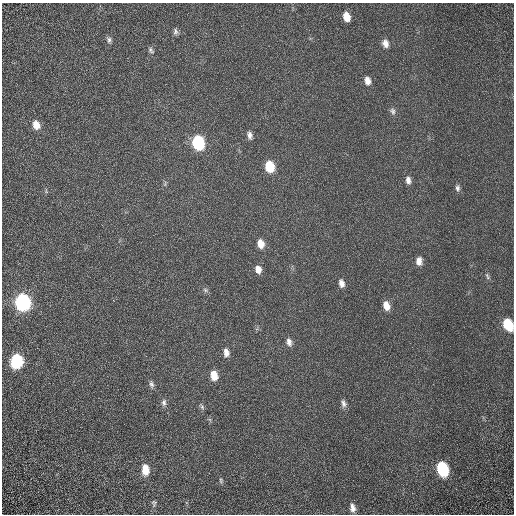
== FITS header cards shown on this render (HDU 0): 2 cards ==
NAXIS1  =                  512 / Required FITS header
NAXIS2  =                  512 / Required FITS header

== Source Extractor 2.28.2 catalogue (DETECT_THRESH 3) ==
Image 512 x 512 px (HDU 0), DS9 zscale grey, 1 PNG px = 1 image px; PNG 516 x 516 px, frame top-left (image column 1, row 512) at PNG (2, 3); no overlay
Background 2.17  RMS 0.83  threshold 2.49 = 3 sigma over >= 5 px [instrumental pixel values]
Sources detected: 36; all 36 listed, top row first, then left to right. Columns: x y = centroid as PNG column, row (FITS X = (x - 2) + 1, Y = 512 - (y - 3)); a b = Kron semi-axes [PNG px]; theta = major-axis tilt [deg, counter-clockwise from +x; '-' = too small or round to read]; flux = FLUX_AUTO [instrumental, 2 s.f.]
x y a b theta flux
346 17 9 6 -74 700
175 32 9 6 -86 160
109 40 8 6 -70 170
385 43 10 8 -76 360
151 50 10 6 -51 140
367 81 9 7 -71 380
393 111 10 7 -71 180
36 125 10 7 -69 610
249 135 10 6 -80 240
198 143 9 7 -75 6200
270 167 9 7 -76 1900
408 180 9 6 -82 260
165 184 8 3 85 92
457 188 8 6 -84 160
261 244 10 7 -75 570
419 261 9 7 -88 390
258 269 9 7 -73 420
487 276 10 5 -68 130
341 283 10 6 -78 310
205 290 7 5 -23 130
23 302 9 8 - 15000
386 306 9 7 -73 600
508 324 10 7 -63 2100
289 342 10 7 -76 270
226 352 10 6 -83 350
17 361 10 8 83 4700
214 375 9 6 -77 800
151 384 10 6 -75 180
164 402 10 6 85 200
343 403 11 6 -71 230
202 407 8 5 -59 120
442 468 10 7 -71 4800
145 469 12 8 -86 850
221 481 7 5 -76 100
154 503 10 7 85 150
352 508 9 5 -79 350
At the frame edge (FLAGS 8, measured only in part): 1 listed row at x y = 508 324